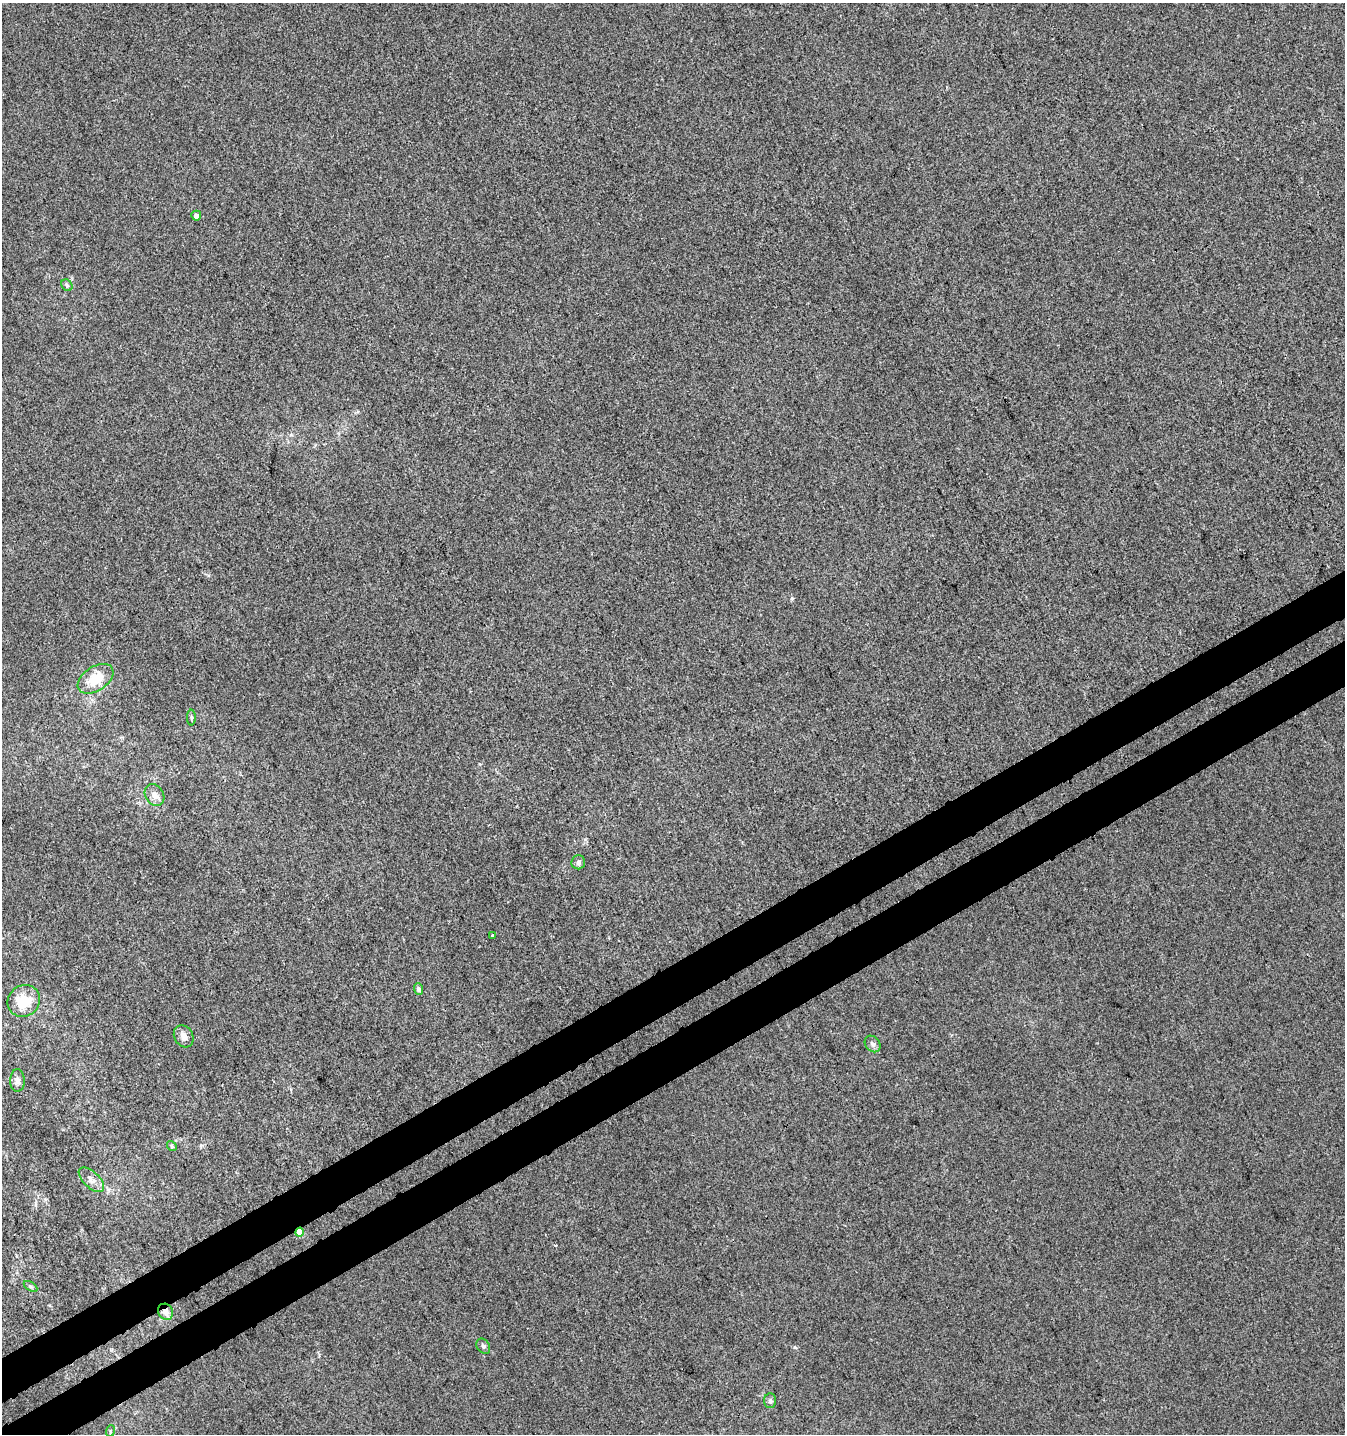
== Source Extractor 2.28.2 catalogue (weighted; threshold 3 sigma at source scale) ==
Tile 7 of 4 x 4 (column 3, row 2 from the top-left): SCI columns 2879-4221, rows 2917-4348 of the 5696 x 5835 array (HDU 1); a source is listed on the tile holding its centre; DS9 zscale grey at full resolution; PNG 1347 x 1436 px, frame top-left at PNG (2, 3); each listed source drawn as its Kron ellipse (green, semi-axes under 4 px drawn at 4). Shown black and unused: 6% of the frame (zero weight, under 3 of 4 exposures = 5% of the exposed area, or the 3 px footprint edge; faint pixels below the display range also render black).
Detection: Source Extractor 2.28.2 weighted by HDU 2 'WHT'; one run over the whole footprint, this tile lists its part. Background -4.85e-06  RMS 0.0049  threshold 0.0221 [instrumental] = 3 sigma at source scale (4.5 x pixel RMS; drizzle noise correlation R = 1.50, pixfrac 1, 0.0396/0.0396 arcsec/px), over >= 5 px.
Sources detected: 20; all 20 listed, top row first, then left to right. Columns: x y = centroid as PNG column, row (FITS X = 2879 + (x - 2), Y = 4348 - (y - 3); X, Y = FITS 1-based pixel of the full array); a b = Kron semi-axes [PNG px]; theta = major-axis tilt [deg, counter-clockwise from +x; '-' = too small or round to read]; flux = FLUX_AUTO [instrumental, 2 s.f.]
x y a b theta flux
196 216 5 5 - 2.6
67 285 6 5 - 0.85
96 679 20 12 34 13
191 717 8 4 90 0.74
154 795 11 9 -57 3.4
578 862 7 6 - 1.4
493 935 4 3 - 2
419 989 6 4 -67 1.3
24 1001 17 15 36 14
184 1036 11 9 -60 3.1
873 1044 9 7 -49 1.7
17 1080 11 7 -89 2.5
172 1146 5 4 - 0.72
91 1180 16 8 -44 3.1
300 1232 4 4 - 8.5
30 1286 7 4 -31 0.88
166 1312 8 7 - 3.3
483 1346 8 6 -53 1.2
770 1401 7 6 - 1.2
110 1431 6 3 71 0.58
Overlapping masked pixels (flux is a lower limit): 2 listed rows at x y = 300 1232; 166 1312
Unlisted compact peaks at least as high as the median listed source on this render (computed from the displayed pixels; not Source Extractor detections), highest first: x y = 792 598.